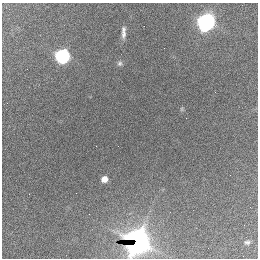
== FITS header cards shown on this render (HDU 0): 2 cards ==
NAXIS1  =                  256 / length of data axis 1
NAXIS2  =                  256 / length of data axis 2

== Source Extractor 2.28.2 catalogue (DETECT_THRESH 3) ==
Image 256 x 256 px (HDU 0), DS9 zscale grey, 1 PNG px = 1 image px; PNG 260 x 260 px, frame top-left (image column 1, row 256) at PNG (2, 3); no overlay
Background 2330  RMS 62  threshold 185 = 3 sigma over >= 5 px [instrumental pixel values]
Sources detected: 9; all 9 listed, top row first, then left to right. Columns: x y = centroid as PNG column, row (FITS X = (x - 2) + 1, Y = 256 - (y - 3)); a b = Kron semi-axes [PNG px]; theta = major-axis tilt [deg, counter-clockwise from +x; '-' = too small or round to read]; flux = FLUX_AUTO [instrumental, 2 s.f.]
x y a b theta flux
206 22 9 7 32 2.2e+06
144 26 2 2 - 2.8e+03
123 32 15 5 88 2.2e+04
62 56 7 7 - 1.2e+06
120 63 7 6 - 9.8e+03
186 118 2 2 - 1.3e+04
104 179 5 5 - 3.7e+04
138 242 12 10 82 3.5e+06
247 242 9 6 4 1.3e+04
At the frame edge (FLAGS 8, measured only in part): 1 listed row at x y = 138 242